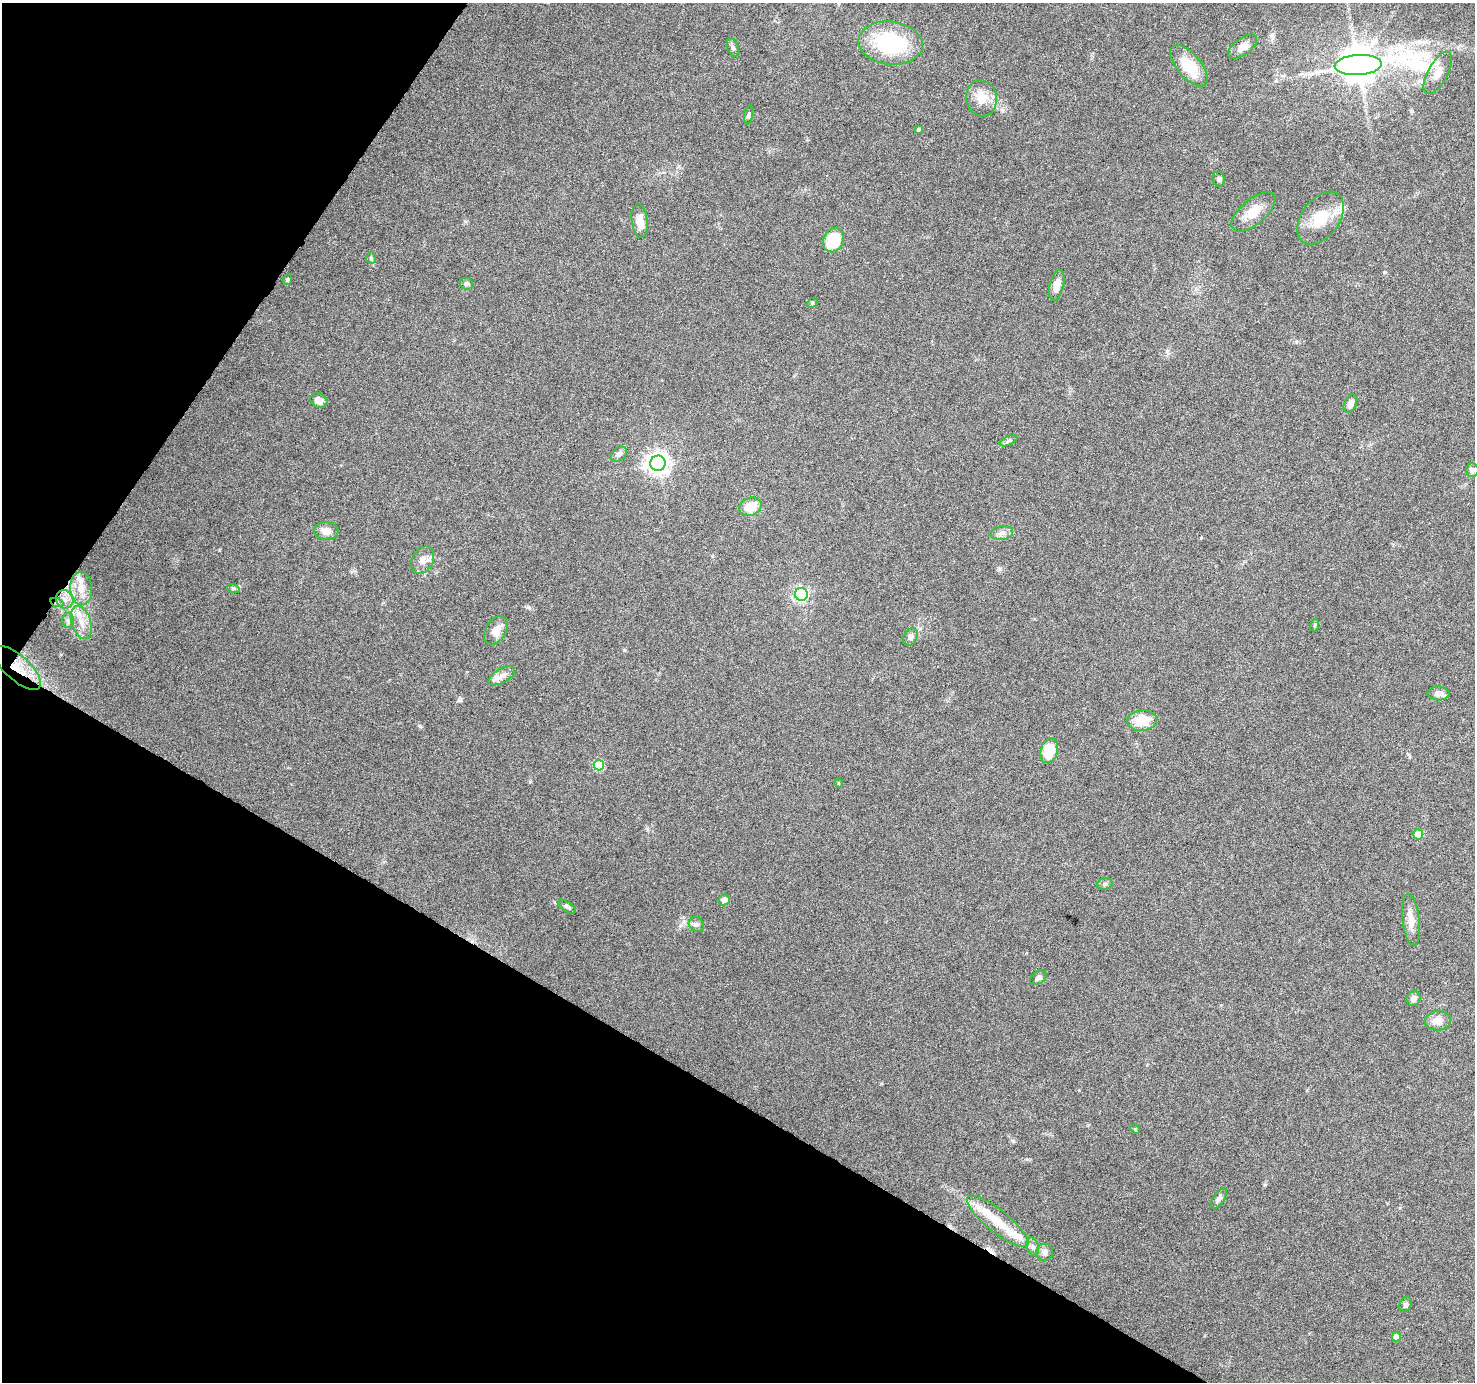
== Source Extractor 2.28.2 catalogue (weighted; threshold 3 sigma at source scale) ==
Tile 9 of 4 x 4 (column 1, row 3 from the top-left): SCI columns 7-1479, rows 1635-3014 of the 5898 x 5963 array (HDU 1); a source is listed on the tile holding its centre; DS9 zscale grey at full resolution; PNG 1477 x 1384 px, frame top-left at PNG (2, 3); each listed source drawn as its Kron ellipse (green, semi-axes under 4 px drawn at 4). Shown black and unused: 29% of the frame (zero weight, under 6 of 12 exposures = <1% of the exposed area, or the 3 px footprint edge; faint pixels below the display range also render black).
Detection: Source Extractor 2.28.2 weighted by HDU 2 'WHT'; one run over the whole footprint, this tile lists its part. Background 0.053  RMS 0.0026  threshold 0.0106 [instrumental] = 3 sigma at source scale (4.09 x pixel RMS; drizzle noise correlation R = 1.36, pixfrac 0.8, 0.0396/0.0396 arcsec/px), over >= 5 px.
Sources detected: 67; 1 cosmic-ray / hot-pixel residue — neither listed nor drawn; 4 inside a brighter listed object's ellipse — not listed separately; the other 62 listed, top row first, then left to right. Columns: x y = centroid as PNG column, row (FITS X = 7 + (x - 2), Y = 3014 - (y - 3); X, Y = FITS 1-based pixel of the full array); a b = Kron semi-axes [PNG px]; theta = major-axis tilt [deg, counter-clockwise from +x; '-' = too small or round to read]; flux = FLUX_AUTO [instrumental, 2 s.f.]
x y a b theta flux
891 43 32 21 -6 21
733 47 9 5 -72 0.6
1243 47 16 8 36 2.2
1358 65 23 10 3 650
1189 66 25 12 -50 6.8
1438 73 23 10 62 2.7
981 98 18 15 -80 4.3
748 115 9 3 79 0.46
918 129 4 3 - 0.52
1219 179 7 6 - 0.6
1253 212 26 13 40 4.4
1320 218 30 18 53 7.3
640 221 17 8 -83 2.9
833 240 12 10 68 9.9
371 258 5 4 - 0.39
287 279 5 4 - 0.38
466 284 7 6 - 0.57
1057 285 16 7 77 2.4
812 303 5 4 - 0.32
319 400 9 7 -28 1.7
1350 404 9 6 66 1.4
1008 441 9 4 22 0.58
619 454 9 6 38 0.97
658 463 7 7 - 180
1472 470 7 6 - 0.83
750 507 11 8 22 4.3
326 531 12 8 -1 2
1002 533 11 7 7 1.1
423 560 14 10 61 1.9
81 588 16 11 -86 3.3
233 588 6 4 -18 0.37
801 594 6 6 - 32
65 599 9 8 - 1.7
57 603 7 4 -19 0.52
68 621 7 6 - 0.66
81 623 17 9 -72 2.9
1315 625 6 4 71 0.32
496 630 15 10 58 2.6
910 637 9 6 63 0.88
17 668 30 12 -42 5.4
502 676 15 7 30 1.5
1439 693 11 7 -4 1.5
1142 720 15 10 7 5.3
1049 751 12 8 72 7.2
599 765 5 5 - 11
838 783 4 3 - 0.17
1418 835 5 5 - 4.4
1105 884 8 5 17 0.53
724 900 6 5 - 1.5
567 907 10 4 -34 0.54
1411 920 26 8 -84 2.8
696 924 8 7 - 0.7
1038 978 9 6 33 0.71
1413 998 7 7 - 1.2
1438 1021 13 9 6 2.3
1135 1129 5 4 - 0.27
1219 1198 12 5 57 0.8
998 1221 38 11 -39 6
1033 1247 9 6 -72 0.86
1045 1252 8 8 - 1.2
1406 1304 8 5 64 0.62
1396 1337 4 4 - 2.3
Overlapping masked pixels (flux is a lower limit): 2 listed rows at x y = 57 603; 17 668
Unlisted compact peaks at least as high as the median listed source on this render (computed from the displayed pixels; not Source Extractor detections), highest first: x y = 1013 1141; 420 726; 528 607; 1384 272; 1201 538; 1272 35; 459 700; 679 166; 624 650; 999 569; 1265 1185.